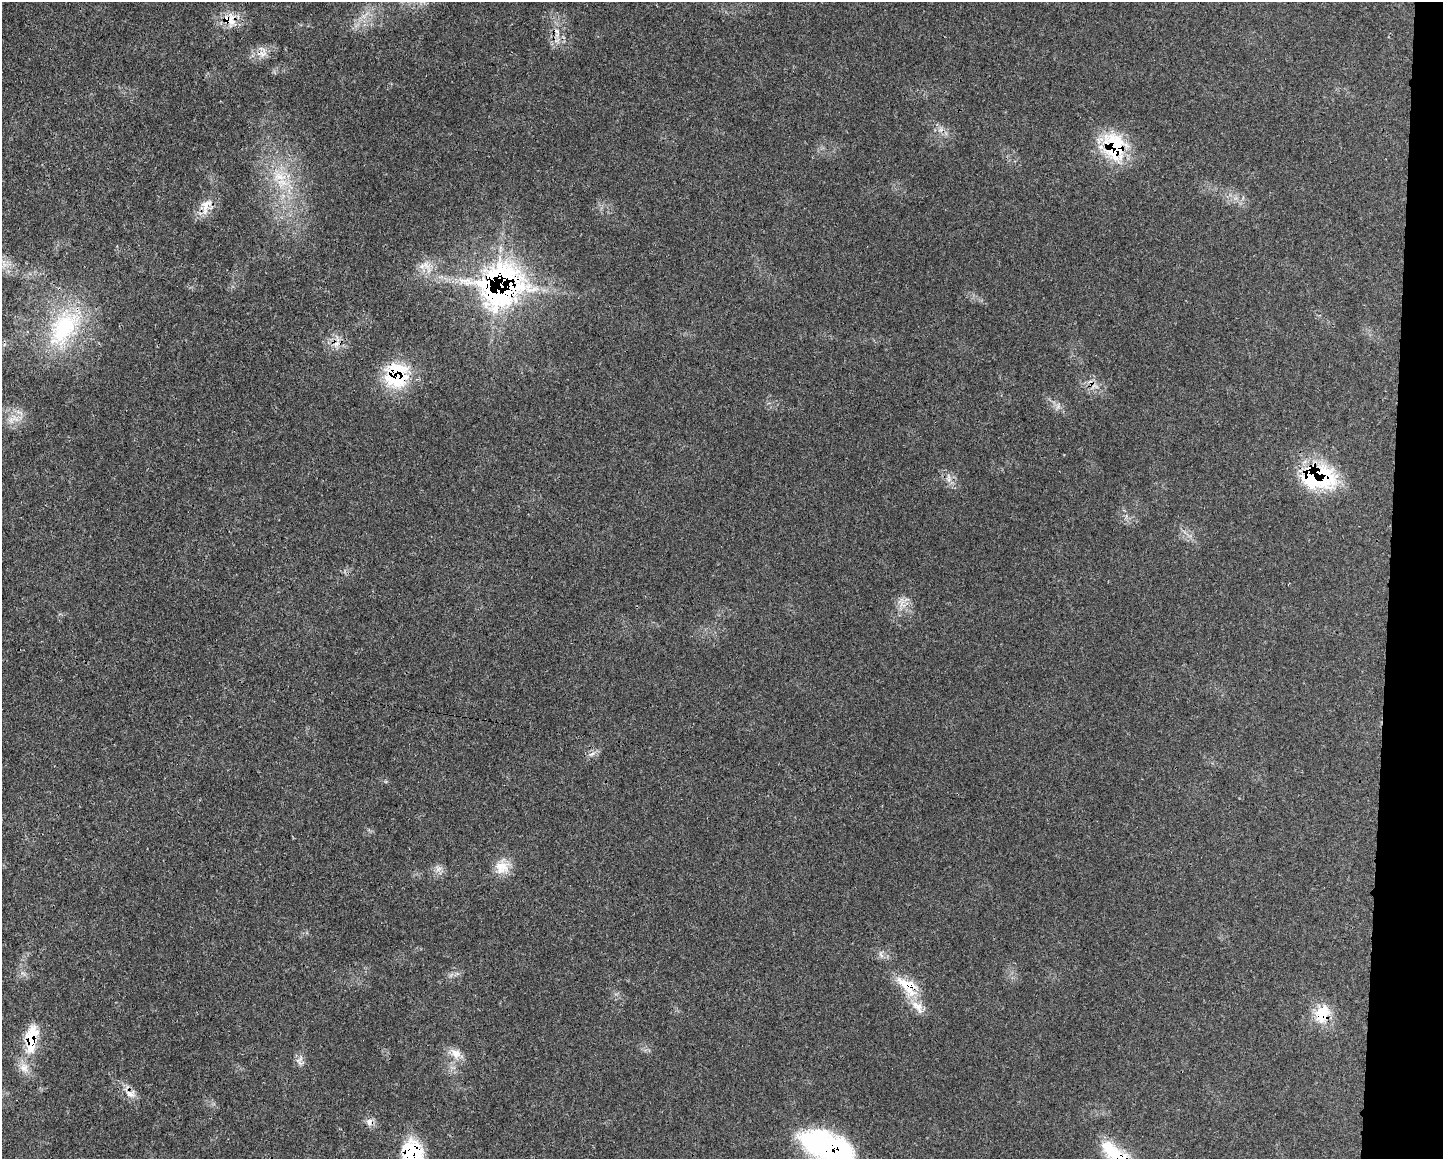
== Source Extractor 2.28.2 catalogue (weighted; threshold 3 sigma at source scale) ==
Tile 6 of 3 x 4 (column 3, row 2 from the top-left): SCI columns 3004-4444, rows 2318-3474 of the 4687 x 4654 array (HDU 1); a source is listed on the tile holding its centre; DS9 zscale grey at full resolution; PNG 1445 x 1161 px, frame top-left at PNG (2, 2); no overlay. Shown black and unused: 4% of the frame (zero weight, under 3 of 4 exposures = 2% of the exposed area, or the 3 px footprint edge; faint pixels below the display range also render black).
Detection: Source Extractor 2.28.2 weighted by HDU 2 'WHT'; one run over the whole footprint, this tile lists its part. Background 0.0414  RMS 0.0027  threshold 0.0121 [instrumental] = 3 sigma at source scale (4.5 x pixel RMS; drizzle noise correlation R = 1.50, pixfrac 1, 0.05/0.05 arcsec/px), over >= 5 px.
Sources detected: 35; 1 cosmic-ray / hot-pixel residue — not listed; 2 inside a brighter listed object's ellipse — not listed separately; the other 32 listed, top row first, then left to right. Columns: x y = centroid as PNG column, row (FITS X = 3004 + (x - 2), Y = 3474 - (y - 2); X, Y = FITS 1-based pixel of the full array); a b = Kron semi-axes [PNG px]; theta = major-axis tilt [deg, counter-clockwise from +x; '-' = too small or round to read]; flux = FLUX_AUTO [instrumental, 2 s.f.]
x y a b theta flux
230 20 21 17 -87 5.4
263 54 12 8 14 2.1
940 130 7 5 43 0.81
1115 147 38 27 -77 18
279 177 24 15 -9 7.8
207 206 22 16 64 4.2
424 266 21 11 -8 3.4
501 285 46 40 26 93
63 329 61 35 54 30
337 344 11 6 24 1.6
396 375 32 27 75 18
1058 406 7 7 - 0.98
13 419 20 11 15 3.7
1318 477 42 27 -5 28
948 478 14 4 -87 1.1
901 603 10 3 69 0.93
592 754 8 4 36 0.78
502 867 21 18 -87 4.8
438 869 10 6 27 1.3
881 955 10 5 -63 0.94
905 984 36 16 -33 8.5
917 1007 24 12 -48 4.6
1322 1014 27 18 62 8
31 1039 39 15 81 12
456 1053 18 13 -42 3.3
301 1058 7 4 71 0.64
299 1062 15 3 -49 0.81
130 1094 16 7 -27 2.1
369 1122 11 8 -86 1.5
828 1146 58 27 -23 50
412 1154 31 21 -85 22
1120 1158 54 15 -41 21
Overlapping masked pixels (flux is a lower limit): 13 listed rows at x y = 230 20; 1115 147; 207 206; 501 285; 63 329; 396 375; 1318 477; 905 984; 1322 1014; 31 1039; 828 1146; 412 1154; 1120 1158
Isophote crosses this tile's border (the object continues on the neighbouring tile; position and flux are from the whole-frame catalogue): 3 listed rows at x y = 828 1146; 412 1154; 1120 1158